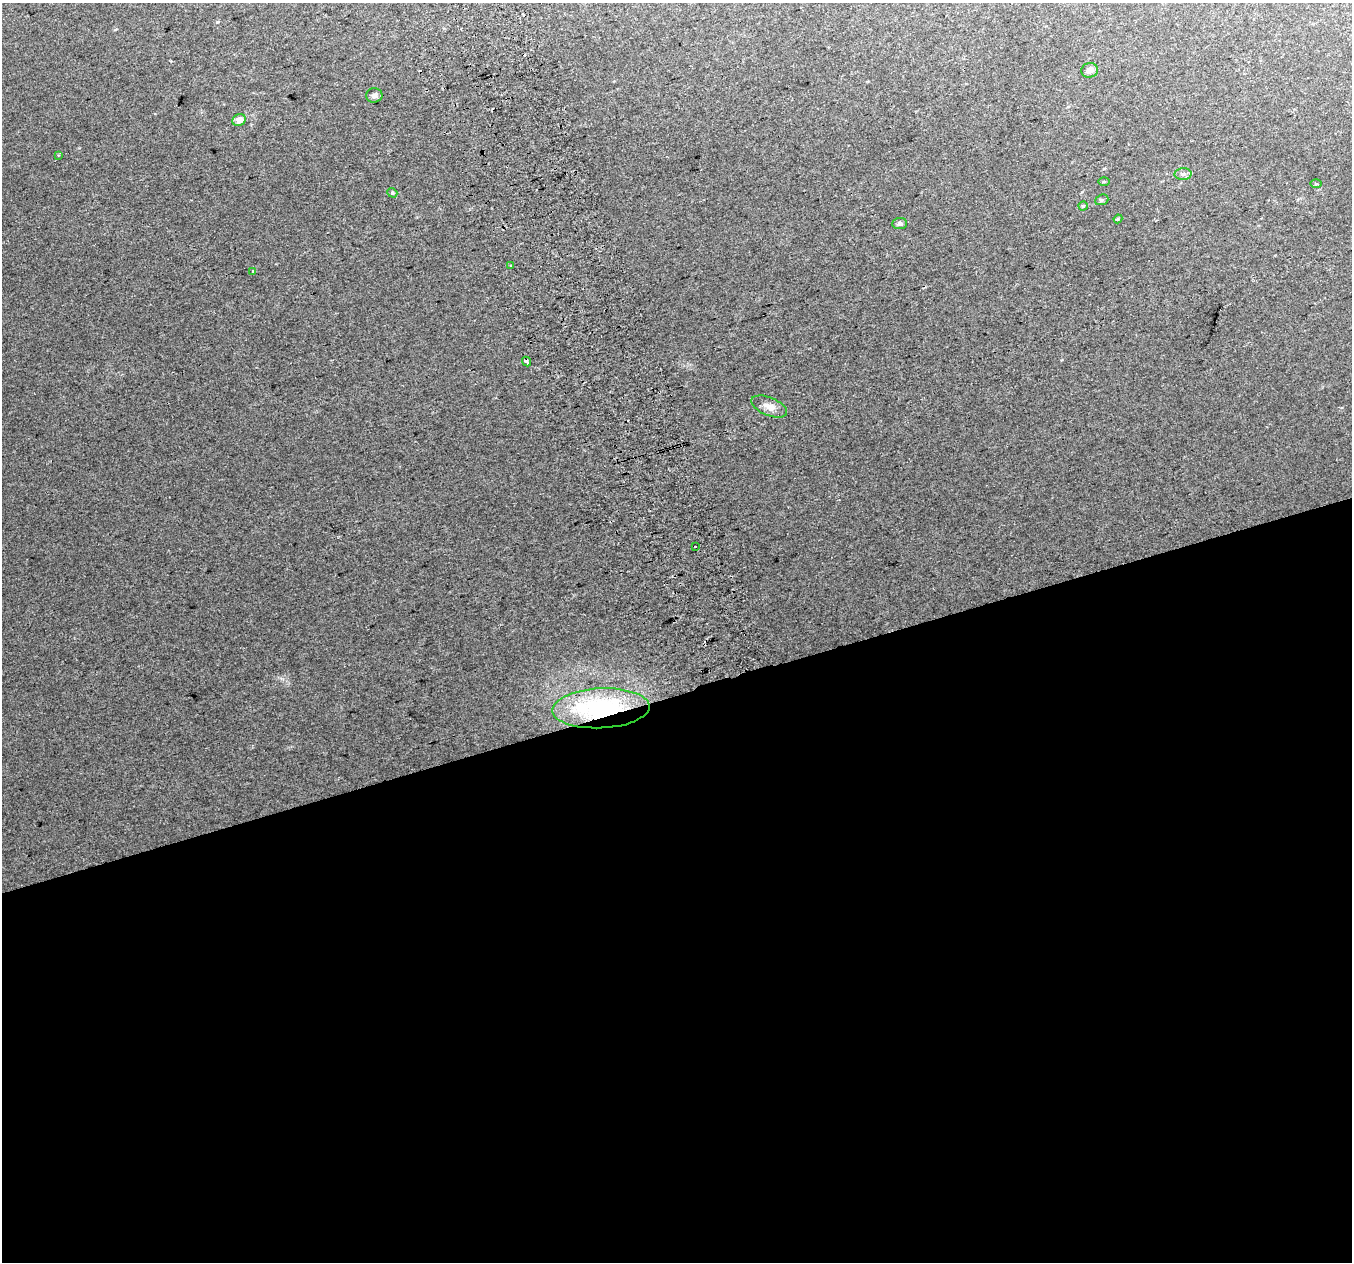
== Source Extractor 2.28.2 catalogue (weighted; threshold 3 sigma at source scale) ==
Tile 15 of 4 x 4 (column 3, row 4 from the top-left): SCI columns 2744-4093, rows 135-1394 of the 5483 x 5253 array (HDU 1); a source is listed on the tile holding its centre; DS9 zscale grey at full resolution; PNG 1354 x 1264 px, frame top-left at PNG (2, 3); each listed source drawn as its Kron ellipse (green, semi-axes under 4 px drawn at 4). Shown black and unused: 45% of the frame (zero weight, under 2 of 3 exposures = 2% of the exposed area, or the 3 px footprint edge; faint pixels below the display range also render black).
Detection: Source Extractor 2.28.2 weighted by HDU 2 'WHT'; one run over the whole footprint, this tile lists its part. Background 0.0336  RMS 0.0096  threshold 0.0434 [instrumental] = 3 sigma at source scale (4.5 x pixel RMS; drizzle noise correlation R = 1.50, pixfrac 1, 0.0396/0.0396 arcsec/px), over >= 5 px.
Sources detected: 21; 3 cosmic-ray / hot-pixel residue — neither listed nor drawn; the other 18 listed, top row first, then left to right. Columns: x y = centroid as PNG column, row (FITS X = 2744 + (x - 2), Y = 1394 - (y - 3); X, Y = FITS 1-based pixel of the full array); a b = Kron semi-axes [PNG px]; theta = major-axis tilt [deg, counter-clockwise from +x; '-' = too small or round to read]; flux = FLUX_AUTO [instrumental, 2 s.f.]
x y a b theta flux
1090 70 8 7 - 5.6
374 95 8 7 - 2.9
239 120 7 5 25 8
58 155 4 3 - 0.91
1183 174 8 6 2 3.1
1104 182 6 4 0 1.1
1316 184 6 4 -1 1.1
392 193 5 4 - 1.2
1102 200 7 5 21 1.6
1083 206 4 4 - 1.3
1118 219 4 4 - 1
900 223 7 5 5 2.5
511 266 3 2 - 0.71
253 271 3 3 - 2.5
527 361 5 3 - 11
769 407 19 9 -22 7.8
695 546 3 3 - 9.5
601 708 49 20 3 120
Overlapping masked pixels (flux is a lower limit): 2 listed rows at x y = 527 361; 601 708
Unlisted compact peaks at least as high as the median listed source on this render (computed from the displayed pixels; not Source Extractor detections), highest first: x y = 217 22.